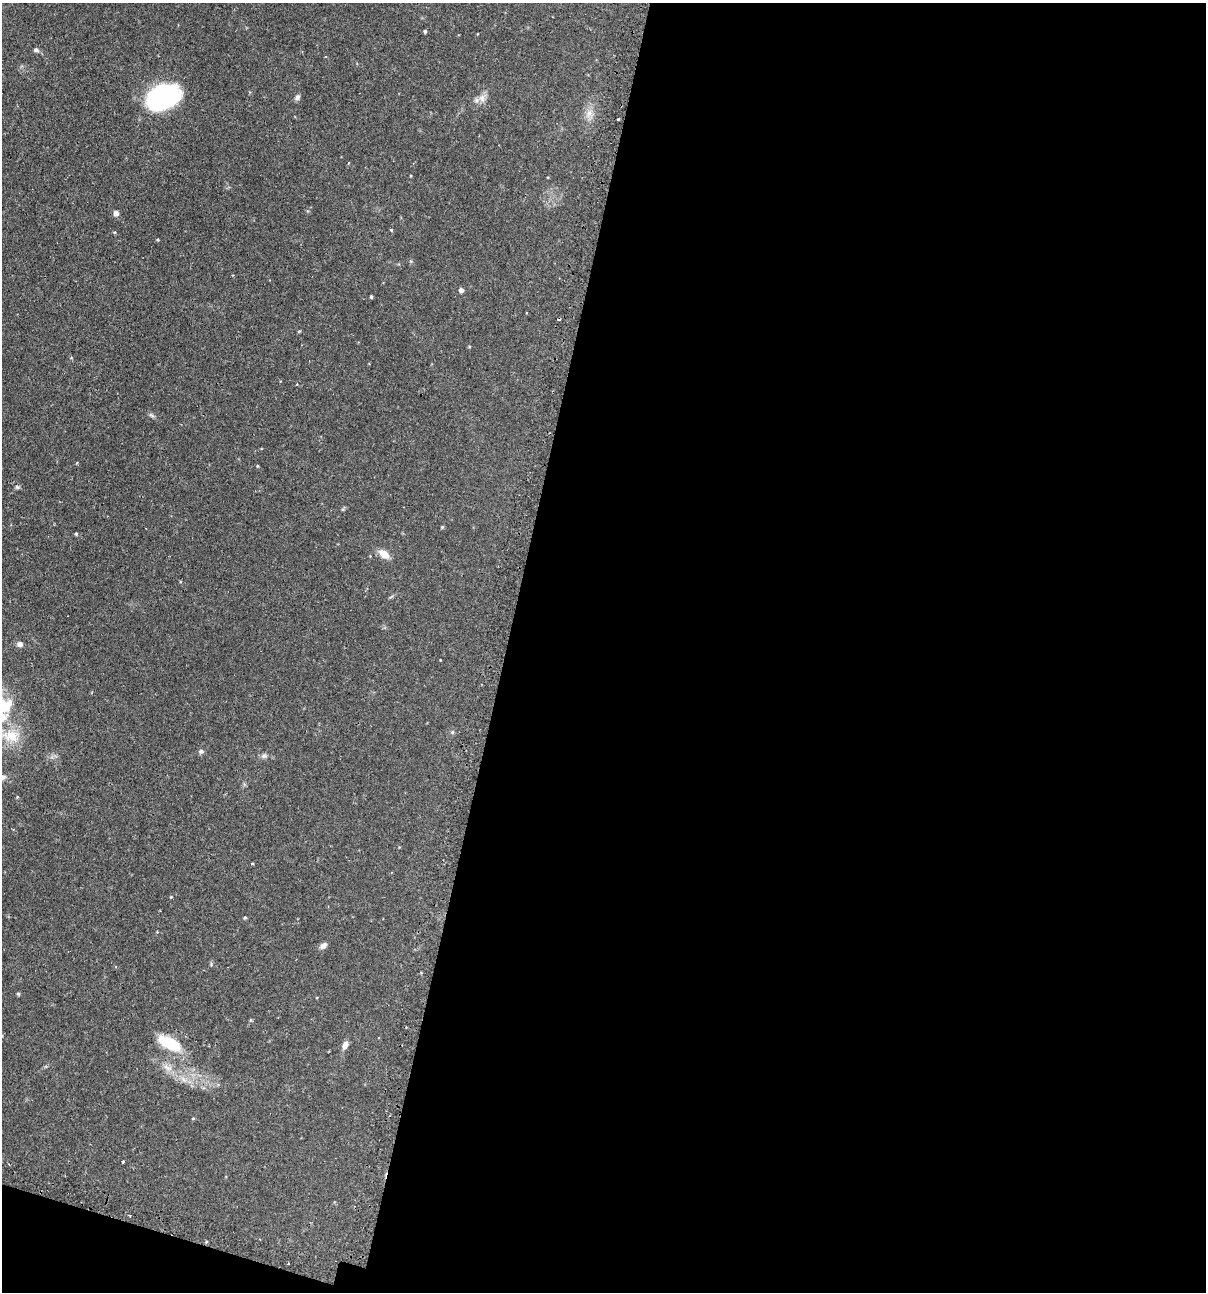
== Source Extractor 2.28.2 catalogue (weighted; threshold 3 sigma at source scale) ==
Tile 16 of 4 x 4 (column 4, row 4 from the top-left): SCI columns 3766-4969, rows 35-1324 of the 5247 x 5227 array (HDU 1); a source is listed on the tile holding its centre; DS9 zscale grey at full resolution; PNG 1208 x 1294 px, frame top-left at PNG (2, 3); no overlay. Shown black and unused: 59% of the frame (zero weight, under 2 of 3 exposures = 4% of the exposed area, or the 3 px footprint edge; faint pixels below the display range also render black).
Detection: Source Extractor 2.28.2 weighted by HDU 2 'WHT'; one run over the whole footprint, this tile lists its part. Background 0.0889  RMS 0.0054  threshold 0.0242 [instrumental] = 3 sigma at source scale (4.5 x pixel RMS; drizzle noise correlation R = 1.50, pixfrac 1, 0.05/0.05 arcsec/px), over >= 5 px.
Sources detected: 41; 2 cosmic-ray / hot-pixel residue — not listed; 1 inside a brighter listed object's ellipse — not listed separately; the other 38 listed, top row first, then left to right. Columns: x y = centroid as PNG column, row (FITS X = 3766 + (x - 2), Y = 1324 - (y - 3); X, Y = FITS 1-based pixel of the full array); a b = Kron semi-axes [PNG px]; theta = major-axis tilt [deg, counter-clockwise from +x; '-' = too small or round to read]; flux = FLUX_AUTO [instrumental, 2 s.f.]
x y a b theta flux
425 31 4 3 - 0.82
36 50 7 5 -28 1.2
163 97 28 20 22 84
297 97 7 6 - 1.5
482 98 10 8 -73 2.8
589 113 10 7 76 3.1
618 119 4 2 - 0.47
116 213 6 5 - 2
391 230 4 3 - 0.53
461 290 4 4 - 1.7
371 297 4 3 - 0.72
299 331 5 3 - 0.47
469 347 4 3 - 0.42
257 466 4 3 - 0.44
17 487 7 4 -44 0.84
343 509 6 4 71 0.59
442 527 5 4 - 0.55
76 534 4 4 - 0.61
384 554 12 7 -34 5.6
20 644 6 6 - 2
8 703 14 8 52 4.3
452 732 6 4 89 0.68
11 736 26 16 -3 13
201 751 7 5 75 1.1
264 756 8 6 28 1.4
2 777 11 7 20 2.1
17 797 4 3 - 0.41
171 897 4 3 - 0.41
245 918 4 3 - 0.63
323 945 9 6 40 2.1
18 994 5 4 - 0.71
169 1043 27 11 -25 19
345 1045 10 6 67 2.6
167 1067 14 5 -26 3.1
193 1118 4 3 - 0.44
123 1161 3 3 - 1.3
130 1215 3 3 - 0.67
206 1242 4 3 - 0.55
Overlapping masked pixels (flux is a lower limit): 1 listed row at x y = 206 1242
Isophote crosses this tile's border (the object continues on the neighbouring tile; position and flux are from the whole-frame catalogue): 1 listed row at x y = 2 777